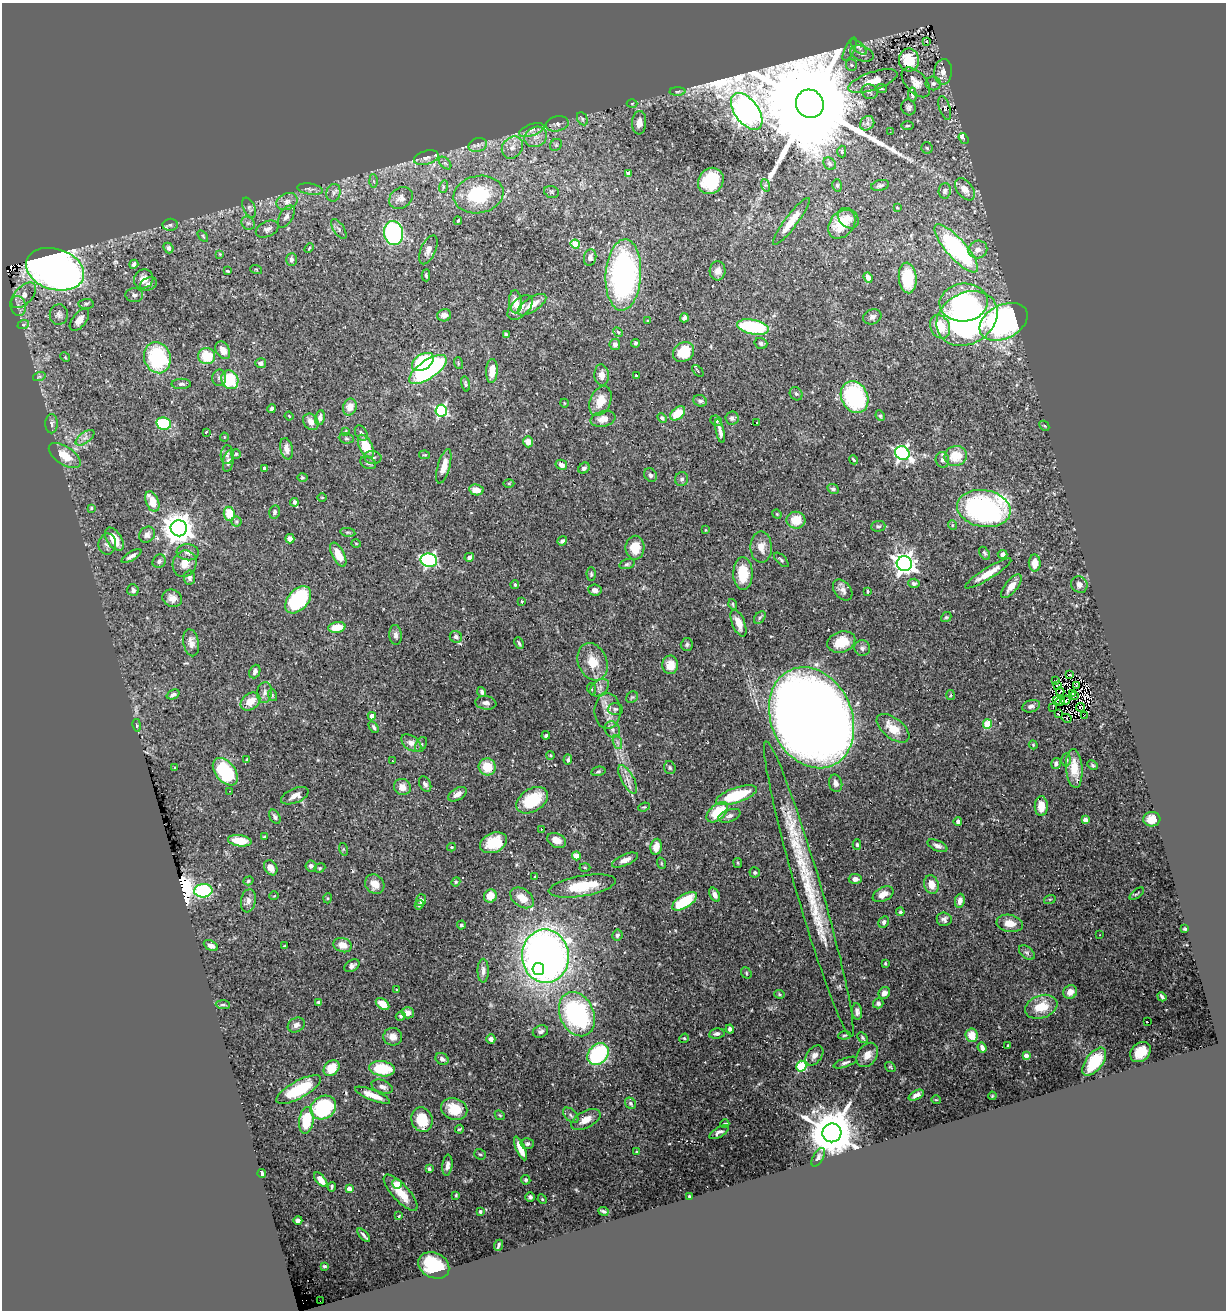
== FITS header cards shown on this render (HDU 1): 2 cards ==
NAXIS1  =                 1224
NAXIS2  =                 1308

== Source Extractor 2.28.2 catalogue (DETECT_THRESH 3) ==
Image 1224 x 1308 px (HDU 1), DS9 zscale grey, 1 PNG px = 1 image px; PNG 1228 x 1312 px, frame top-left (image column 1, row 1308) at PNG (2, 3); each listed source drawn as its Kron ellipse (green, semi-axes under 4 px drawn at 4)
Background 0.524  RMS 0.027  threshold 0.0797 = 3 sigma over >= 5 px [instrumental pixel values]
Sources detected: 462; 5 with non-positive FLUX_AUTO (blend fragments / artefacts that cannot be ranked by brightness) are neither listed nor drawn; the other 457 listed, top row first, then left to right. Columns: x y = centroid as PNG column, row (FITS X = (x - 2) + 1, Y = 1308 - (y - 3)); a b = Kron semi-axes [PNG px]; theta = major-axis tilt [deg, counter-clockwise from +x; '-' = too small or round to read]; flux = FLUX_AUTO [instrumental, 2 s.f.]
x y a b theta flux
927 41 3 2 - 2.1
858 47 10 4 -42 4.4
850 49 13 5 63 5.5
862 54 12 7 -19 7.9
909 60 11 10 - 44
851 65 6 5 - 3
943 72 13 9 85 12
873 81 26 9 18 30
916 82 18 10 -48 17
933 83 7 7 - 4.5
881 88 6 3 -8 2.2
678 92 8 4 2 2.8
869 92 8 7 - 5
912 95 7 4 -87 2.7
632 103 5 3 - 1.9
810 104 14 13 - 95000
909 107 8 7 - 5.5
945 108 12 5 -72 5.3
747 111 21 12 -53 3000
582 119 7 5 -62 3.3
639 123 12 7 86 13
867 123 8 6 48 5.8
557 124 11 7 11 7.1
908 126 6 3 1 1.9
532 130 13 5 19 8.7
890 132 2 2 - 0.86
536 137 11 10 - 17
964 138 6 3 -53 11
478 145 9 7 16 7.7
556 145 6 5 - 3.7
512 147 12 9 52 15
927 148 6 5 - 2.9
842 152 6 4 -88 2.6
426 158 13 6 16 9.4
445 163 7 4 -44 4.1
830 164 7 5 -45 4
628 173 3 3 - 6.5
373 181 6 4 -87 3.2
711 181 14 12 51 94
765 185 6 4 -71 3.1
837 185 6 4 -74 2.8
880 185 9 5 13 4.3
443 187 6 4 72 2.9
310 189 13 5 -9 7.1
965 189 13 7 -52 17
945 191 8 6 85 4.7
552 192 8 5 -17 3.5
333 193 9 7 76 7.6
478 194 25 18 10 120
401 198 13 10 38 14
287 201 11 8 23 11
249 208 10 6 -65 5.4
897 208 3 2 - 1.8
286 217 12 6 59 8.3
848 218 11 9 -42 14
458 221 4 3 - 2.3
791 221 29 6 53 31
248 223 7 6 - 4.8
842 224 16 11 51 48
170 225 7 6 - 5
267 229 12 7 25 8.8
339 229 11 5 -56 5.8
393 233 12 9 -79 300
203 236 6 3 -54 2.1
575 244 4 4 - 65
168 248 5 4 - 5.9
309 248 5 3 - 1.8
956 248 31 10 -48 300
428 250 15 7 66 11
978 250 9 8 - 14
220 254 4 4 - 1.5
590 258 8 6 76 6
291 260 6 5 - 7
134 264 5 4 - 5.6
55 269 29 20 -18 1400
256 269 6 3 -19 1.8
228 271 4 2 - 1.9
717 271 9 8 - 12
426 275 6 4 -88 2.6
623 275 36 17 86 490
868 277 5 4 - 11
908 278 15 8 -85 66
144 279 10 9 - 15
148 284 9 6 24 8.4
24 295 15 9 46 14
134 295 9 7 -3 6
515 302 12 6 -85 23
964 303 24 19 6 160
86 304 7 5 2 3.7
532 305 16 7 33 23
18 306 10 7 -76 8.9
520 307 15 8 43 16
59 315 10 9 - 7.7
444 315 7 6 - 9.5
872 317 9 7 22 7.6
684 318 5 4 - 5.1
967 318 32 25 30 520
79 320 13 7 51 14
648 321 3 2 - 1.5
1004 322 25 17 27 580
23 325 6 4 18 2.4
753 327 16 7 -12 140
940 327 12 9 -64 54
618 332 5 4 - 2.6
506 334 4 3 - 2.9
635 343 4 4 - 2.9
761 343 6 5 - 4.3
615 344 6 5 - 7.9
223 350 9 6 -59 17
684 352 11 9 37 42
207 356 8 8 - 51
65 357 5 4 - 1.8
157 358 16 13 -74 160
423 362 12 7 33 150
261 363 5 5 - 5.2
458 363 6 3 -73 2.1
428 369 22 9 34 330
492 371 12 6 88 22
698 371 7 3 -47 2.1
602 375 10 7 -84 11
636 376 3 2 - 2
39 377 6 4 18 3
219 378 8 7 - 5.9
230 380 10 8 -61 77
181 384 9 5 1 4.9
466 384 7 4 -76 3.2
796 394 7 6 - 3.7
855 397 16 13 -63 220
600 401 15 10 67 30
700 401 7 5 -22 4.6
564 403 4 3 - 1.3
350 407 8 7 - 18
272 409 4 3 - 4.1
441 411 6 5 - 280
678 413 8 5 40 41
289 416 4 3 - 1.6
880 416 5 4 - 2.8
320 418 7 5 80 5.5
662 418 5 4 - 3.6
732 418 6 6 - 5.1
603 419 13 7 13 15
716 421 6 5 - 3.4
311 422 9 7 -50 13
164 423 7 6 - 98
756 423 3 2 - 1.8
51 424 9 6 -90 5.5
1044 426 5 3 - 1.9
345 431 4 3 - 1.8
720 431 12 3 -78 8.1
206 432 3 2 - 1.8
361 433 8 5 -60 4.8
224 437 4 4 - 1.5
85 438 11 5 36 8.1
346 438 8 5 -7 3.2
528 442 5 5 - 15
366 447 13 6 -64 52
286 449 11 6 -78 10
902 453 7 6 - 400
236 454 5 5 - 2.6
227 455 9 6 87 5.8
425 455 5 4 - 1.9
65 456 18 9 -33 32
956 456 11 10 - 43
373 457 9 6 -10 5
853 460 5 3 - 2.4
942 460 8 6 -74 6.9
228 461 11 5 80 7.1
368 463 8 6 -27 4.4
561 465 6 5 - 9.7
444 466 18 6 74 22
264 468 3 3 - 4.4
584 468 6 5 - 4.7
651 475 7 6 - 5.3
302 477 5 4 - 2.5
682 479 7 6 - 5.2
509 483 5 3 - 1.9
833 489 6 4 -26 3.9
476 490 7 5 -9 19
322 497 5 3 - 1.8
152 502 11 6 -69 32
294 502 4 3 - 5.7
91 508 3 3 - 2.1
984 508 27 18 -9 460
275 512 7 5 77 4.8
229 514 7 5 -82 40
777 514 5 4 - 2.1
796 520 9 8 - 36
236 522 5 5 - 2.3
952 525 5 3 - 1.6
878 526 7 5 4 4.1
179 528 8 8 - 2700
705 530 3 2 - 1.1
348 532 8 4 -8 2.6
147 535 8 7 - 8.9
114 539 13 7 -57 28
290 539 5 4 - 9.2
562 541 5 4 - 4.6
356 543 5 3 - 1.5
107 544 10 9 - 8.2
761 547 15 10 -89 19
635 548 12 9 88 34
188 552 11 8 -5 8.1
985 553 7 4 -58 2.9
1003 554 5 4 - 5.5
338 555 13 6 -63 28
131 556 11 4 32 6.9
469 557 5 4 - 5.8
429 560 8 7 - 310
781 560 9 4 -45 3.5
159 561 7 6 - 4.8
1035 563 8 6 -90 27
184 564 13 11 70 20
627 564 8 4 16 3.5
904 564 7 7 - 1200
743 573 16 9 89 52
988 573 27 5 32 28
591 574 7 4 -89 2.9
189 578 7 5 -85 6
914 583 5 4 - 4.7
515 585 4 4 - 3.2
1079 585 8 7 - 7.4
1011 586 14 6 51 15
133 590 6 6 - 6.5
595 590 7 5 -7 8.9
843 590 12 8 -51 8.8
868 591 4 2 - 1.9
172 598 10 8 -23 12
298 600 16 10 49 180
522 602 3 2 - 1.8
733 604 5 4 - 2.7
946 617 5 4 - 2.5
760 618 7 5 50 3.7
739 623 14 6 -68 21
337 627 9 5 10 33
396 635 10 6 -83 6.4
456 637 6 6 - 5.3
841 642 14 10 18 45
191 643 14 7 -78 12
519 643 6 3 -65 3.1
687 644 6 6 - 3.8
862 648 8 7 - 6.3
593 662 19 14 -68 37
670 665 9 8 - 23
255 672 7 5 68 5.9
1069 675 4 3 - 6
1056 681 3 2 - 2.1
1077 685 3 2 - 1
1057 686 3 2 - 2
600 688 11 7 40 9.1
592 689 5 3 - 1.7
482 692 5 4 - 4.3
1060 692 4 2 - 1.7
265 693 10 7 81 8.5
1072 693 4 2 - 2
173 694 7 4 22 6.2
272 695 6 3 -73 2.2
951 695 5 3 - 1.7
1075 695 3 2 - 1.5
632 697 6 5 - 2.9
1066 700 5 2 - 1.6
1057 701 4 3 - 1.3
1060 701 5 2 - 0.58
250 702 11 7 37 23
486 703 10 6 -8 8.8
1031 706 9 6 17 6.1
1053 707 3 2 - 6
1080 707 4 2 - 1.8
615 709 7 5 0 3.8
607 711 18 13 90 21
1058 714 3 2 - 2.6
1084 715 2 2 - 1.4
372 716 4 4 - 21
812 718 52 40 -66 3700
1066 718 5 3 - 8.7
987 724 5 4 - 78
137 725 6 3 -80 2.1
374 727 6 3 -57 3.3
893 728 19 10 -38 33
612 729 8 7 - 7.7
546 735 4 4 - 2.9
617 742 7 4 -71 4.8
411 743 11 7 -35 13
421 745 8 5 61 3.9
1033 745 4 4 - 1.8
550 755 4 3 - 2.6
247 760 4 3 - 2.2
568 760 5 4 - 4.3
1066 760 6 5 - 3.7
392 761 2 2 - 1.9
1056 763 5 5 - 5.2
1093 765 5 3 - 2.5
487 767 8 8 - 42
175 768 4 3 - 1.7
670 768 6 5 - 3.3
1074 768 19 8 -85 31
598 771 7 4 11 3.2
225 772 16 9 -51 120
628 779 16 6 -61 14
836 783 8 6 -78 8
425 784 8 5 -62 6.4
402 787 8 8 - 17
230 791 2 2 - 0.84
457 794 10 6 30 12
736 795 21 7 19 97
295 796 15 7 22 14
532 800 17 11 32 75
1041 806 10 6 90 28
644 807 6 4 23 2.1
717 812 13 7 42 59
729 816 11 6 18 6.3
275 817 7 5 -60 4.8
1152 819 8 7 - 18
1085 820 4 4 - 17
958 821 4 4 - 5.6
541 829 2 2 - 14
264 837 4 3 - 1.9
557 840 10 7 -24 14
240 841 12 5 -8 45
493 843 14 9 24 49
857 845 5 4 - 3
937 846 10 5 -24 7.4
451 847 4 4 - 1.7
656 847 8 5 80 20
343 849 6 4 -72 2.1
576 856 4 4 - 44
625 860 14 5 23 11
661 863 6 3 -72 2
738 863 5 4 - 2.2
311 866 5 5 - 6.4
585 867 5 3 - 1.8
271 868 8 6 -57 14
320 868 6 4 21 2.4
755 872 5 5 - 3.3
535 877 4 3 - 2.2
855 879 6 5 - 8.4
248 881 5 4 - 2.6
456 882 4 4 - 2
375 884 10 9 - 19
931 885 9 7 -74 23
582 886 34 10 10 67
809 889 154 12 -74 180
203 891 9 6 4 200
883 894 11 6 27 18
1137 894 8 2 38 2.5
715 895 7 4 -61 7.5
274 896 5 3 - 1.3
490 896 7 6 - 26
328 898 5 3 - 1.7
522 898 13 9 -35 26
1050 899 6 3 18 2
421 900 6 5 - 5.7
248 901 12 7 80 9.3
685 901 14 6 32 79
960 901 7 5 81 9.7
419 905 5 4 - 3
900 912 4 4 - 3.3
944 919 7 7 - 6.6
884 922 6 5 - 4.7
1010 923 13 8 -10 20
461 925 4 4 - 3.4
1185 929 3 3 - 2.1
617 935 5 5 - 4.2
1100 935 3 2 - 1.9
343 945 9 7 -18 19
211 946 8 4 -24 10
284 946 3 2 - 1.5
1027 953 9 5 -40 5.3
545 956 27 23 -86 1400
885 963 4 3 - 2
352 966 8 5 33 5.7
538 969 6 5 - 240
483 971 12 5 89 8.1
746 973 6 5 - 2.7
397 990 4 4 - 1.5
1070 992 7 6 - 15
884 993 6 5 - 10
779 994 5 4 - 2.3
1162 997 5 3 - 3.1
319 1002 4 3 - 4.9
878 1003 5 5 - 4.3
382 1004 7 5 -35 20
223 1005 7 3 -4 2.7
1041 1007 17 11 19 42
857 1011 8 5 -86 6.4
408 1013 6 5 - 12
577 1014 23 17 -65 310
401 1016 5 4 - 3.6
1148 1022 3 3 - 24
296 1025 9 7 29 8.3
730 1029 4 4 - 5.8
540 1031 8 6 21 5.4
717 1034 8 5 10 5
844 1035 6 4 6 2.5
972 1035 7 6 - 29
393 1037 9 9 - 13
684 1038 5 4 - 2
862 1038 6 4 -46 2.8
491 1039 4 4 - 7
1008 1046 3 3 - 2.5
982 1048 5 4 - 7.6
1140 1052 11 9 41 30
598 1054 12 9 48 200
814 1055 11 7 54 11
867 1055 13 9 55 18
1026 1056 4 4 - 16
442 1059 7 5 -37 6.6
1094 1062 16 8 53 63
845 1063 12 4 19 5.2
801 1066 5 5 - 130
890 1067 5 3 - 2.1
331 1068 9 6 46 45
382 1069 13 7 -8 77
382 1087 11 6 -20 9.2
299 1090 25 8 29 99
373 1095 19 5 -22 25
916 1095 8 4 28 7.3
992 1096 4 3 - 1.6
936 1100 5 3 - 1.3
630 1103 6 5 - 4
323 1108 13 11 34 190
454 1109 13 10 -21 38
500 1115 5 4 - 2.1
571 1115 9 5 -46 5.2
306 1120 13 7 82 73
422 1120 12 10 -72 58
586 1120 16 8 28 18
725 1124 4 3 - 3.3
459 1129 4 3 - 1.9
719 1132 11 5 31 6.6
832 1133 9 9 - 10000
527 1144 6 5 - 4.8
520 1148 13 4 -67 26
637 1152 4 4 - 1.6
480 1154 6 5 - 2.9
818 1157 10 5 61 5.2
447 1165 10 5 84 9.9
429 1169 4 3 - 3
262 1173 4 3 - 5.8
321 1180 9 4 -50 15
526 1180 5 4 - 3
397 1184 5 4 - 23
332 1187 4 2 - 2.7
349 1189 4 4 - 15
401 1193 23 8 -48 37
456 1195 3 3 - 2.1
689 1196 3 2 - 1.6
530 1197 4 4 - 4.7
542 1199 5 4 - 1.8
480 1211 4 4 - 3.4
603 1211 5 3 - 3.2
399 1216 4 3 - 1.7
298 1220 4 4 - 6.8
364 1235 8 2 -47 4.2
498 1245 6 3 68 3.6
434 1265 16 12 -26 82
324 1266 3 3 - 2.1
320 1301 2 2 - 52
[5 non-positive-flux detections neither listed nor drawn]